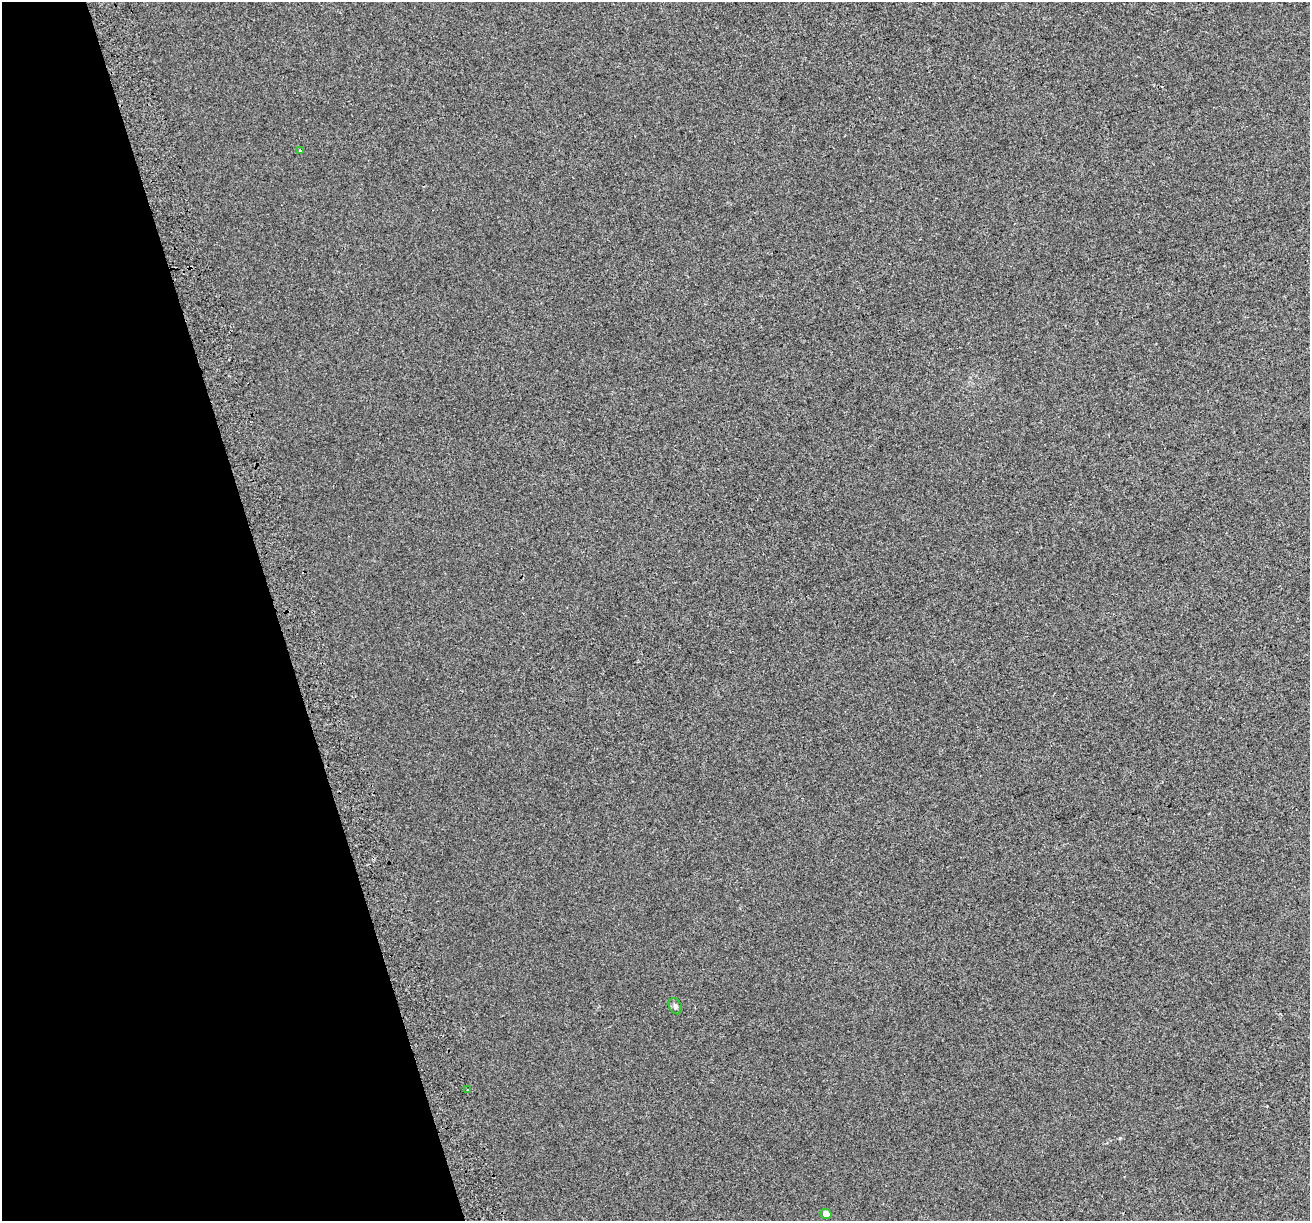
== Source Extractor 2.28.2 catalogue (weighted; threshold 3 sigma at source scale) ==
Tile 5 of 4 x 4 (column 1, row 2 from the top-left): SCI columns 43-1350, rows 2558-3776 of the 5314 x 5062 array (HDU 1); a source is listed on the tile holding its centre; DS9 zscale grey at full resolution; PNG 1312 x 1223 px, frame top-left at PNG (2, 2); each listed source drawn as its Kron ellipse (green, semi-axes under 4 px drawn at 4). Shown black and unused: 21% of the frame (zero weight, under 2 of 3 exposures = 2% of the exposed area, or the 3 px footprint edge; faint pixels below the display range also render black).
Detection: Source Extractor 2.28.2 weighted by HDU 2 'WHT'; one run over the whole footprint, this tile lists its part. Background 7.35e-04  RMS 0.0073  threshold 0.0327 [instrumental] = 3 sigma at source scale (4.5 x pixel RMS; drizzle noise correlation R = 1.50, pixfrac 1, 0.0396/0.0396 arcsec/px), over >= 5 px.
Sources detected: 4; all 4 listed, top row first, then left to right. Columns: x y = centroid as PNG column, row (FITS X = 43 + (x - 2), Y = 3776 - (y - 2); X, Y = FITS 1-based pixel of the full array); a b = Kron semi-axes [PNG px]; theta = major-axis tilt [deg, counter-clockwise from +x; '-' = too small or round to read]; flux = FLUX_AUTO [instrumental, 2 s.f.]
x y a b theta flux
300 150 3 3 - 2
675 1006 8 6 -64 1.9
468 1089 3 2 - 0.55
826 1214 5 5 - 6.7